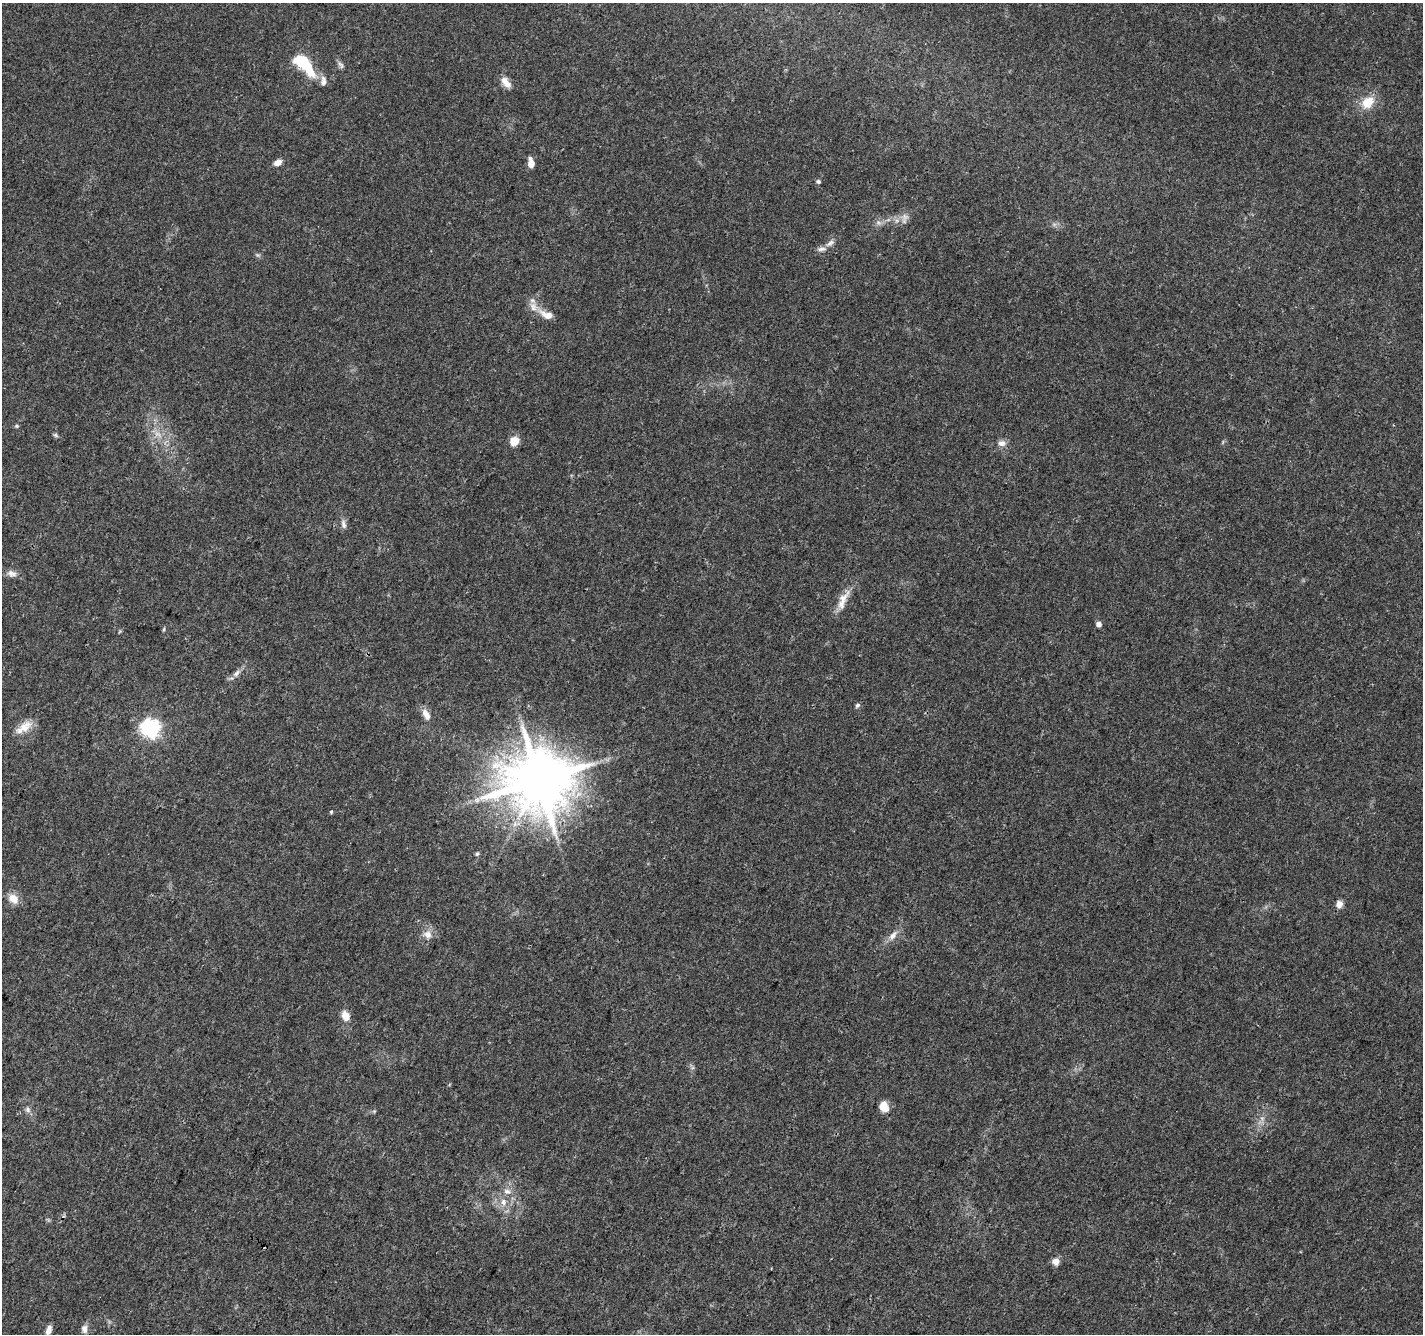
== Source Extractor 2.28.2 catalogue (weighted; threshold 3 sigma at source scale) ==
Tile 7 of 4 x 4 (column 3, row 2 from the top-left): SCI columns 2851-4271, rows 2935-4266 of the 5693 x 5801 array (HDU 1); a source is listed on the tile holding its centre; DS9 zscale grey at full resolution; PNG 1425 x 1336 px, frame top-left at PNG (2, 3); no overlay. Shown black and unused: <1% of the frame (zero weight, under 3 of 4 exposures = <1% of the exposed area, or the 3 px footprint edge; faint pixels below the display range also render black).
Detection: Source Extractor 2.28.2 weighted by HDU 2 'WHT'; one run over the whole footprint, this tile lists its part. Background 0.0203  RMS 0.0035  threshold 0.016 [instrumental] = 3 sigma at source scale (4.5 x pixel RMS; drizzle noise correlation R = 1.50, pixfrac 1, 0.0396/0.0396 arcsec/px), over >= 5 px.
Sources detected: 48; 1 too faint to see at this stretch — not listed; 4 inside a brighter listed object's ellipse — not listed separately; the other 43 listed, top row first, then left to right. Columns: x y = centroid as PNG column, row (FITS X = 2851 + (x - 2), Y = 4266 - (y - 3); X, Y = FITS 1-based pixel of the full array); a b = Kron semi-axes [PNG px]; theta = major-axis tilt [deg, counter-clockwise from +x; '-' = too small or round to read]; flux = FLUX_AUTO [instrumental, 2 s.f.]
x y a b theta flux
303 63 26 10 -47 20
341 65 11 5 -54 1.1
323 81 14 7 89 1.9
506 82 16 8 -51 3
1368 102 19 14 41 6.7
278 162 8 6 24 2.4
531 164 9 7 -90 2.4
818 181 5 5 - 0.68
905 217 12 10 87 2.3
878 222 8 6 -18 1.2
830 243 13 6 40 1.8
257 255 7 5 -11 0.68
546 315 23 10 -26 4.1
17 426 6 4 19 0.53
55 435 7 5 -35 0.63
514 441 9 8 - 4.6
1002 443 11 8 2 2
343 524 13 6 -78 1.6
12 573 14 8 -17 2
843 598 25 11 49 4.7
1099 624 6 5 - 1.7
164 629 6 3 71 0.44
236 673 11 6 45 1.6
857 705 7 5 44 0.73
426 715 15 7 -62 2.9
24 727 22 12 39 5.2
150 728 8 8 - 110
539 780 18 17 - 2500
477 800 8 6 1 1.4
331 811 3 3 - 0.81
477 854 7 5 62 0.59
13 899 14 11 -40 3.9
1339 904 9 8 - 1.9
428 934 11 10 - 2.9
893 936 15 8 55 2.5
346 1016 12 9 -61 3.5
884 1106 11 9 -65 4.5
28 1110 8 7 - 1.2
507 1191 10 8 -13 2.2
503 1202 11 8 -77 2.7
1056 1262 9 9 - 2.1
84 1329 10 7 -87 1.8
49 1330 10 6 72 2.4